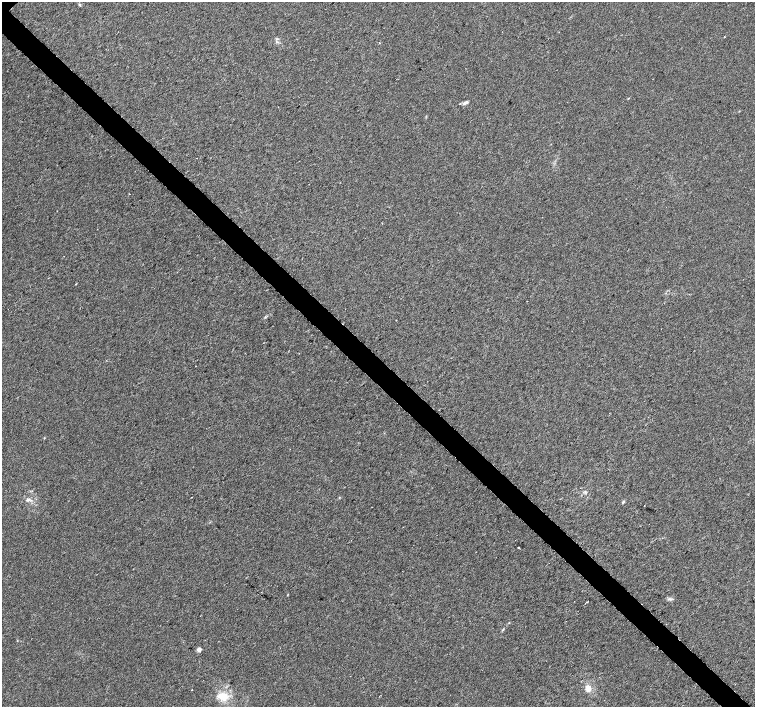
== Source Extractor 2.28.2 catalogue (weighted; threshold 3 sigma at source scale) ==
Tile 6 of 4 x 4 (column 2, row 2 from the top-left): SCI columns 1512-3017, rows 3042-4451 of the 6029 x 6018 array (HDU 1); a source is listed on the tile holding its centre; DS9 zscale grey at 2 x 2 block average (1 PNG px = mean of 2 x 2 image px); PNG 757 x 709 px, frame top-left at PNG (2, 2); no overlay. Shown black and unused: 4% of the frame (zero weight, under 2 of 3 exposures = <1% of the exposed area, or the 3 px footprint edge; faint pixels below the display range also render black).
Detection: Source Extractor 2.28.2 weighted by HDU 2 'WHT'; one run over the whole footprint, this tile lists its part. Background 0.0207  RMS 0.0052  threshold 0.0236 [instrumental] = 3 sigma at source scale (4.5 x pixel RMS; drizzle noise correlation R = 1.50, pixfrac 1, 0.0396/0.0396 arcsec/px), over >= 5 px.
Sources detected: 12; all 12 listed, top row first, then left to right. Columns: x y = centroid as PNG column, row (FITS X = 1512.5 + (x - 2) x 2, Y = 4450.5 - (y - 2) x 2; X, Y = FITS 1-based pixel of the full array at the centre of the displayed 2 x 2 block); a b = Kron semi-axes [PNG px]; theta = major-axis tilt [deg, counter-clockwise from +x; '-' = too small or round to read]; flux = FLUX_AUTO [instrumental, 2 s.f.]
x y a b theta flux
80 5 4 2 - 1.1
379 42 2 2 - 0.73
628 98 2 2 - 0.75
465 103 8 4 21 3.6
76 284 2 2 - 0.67
28 499 7 4 -10 3.3
623 502 4 3 - 1.4
518 547 2 2 - 0.71
199 649 2 2 - 13
588 688 9 7 -63 8.5
192 690 2 2 - 2.2
223 696 16 10 -12 18
Diffuse or blended objects may show on this block-average render without a row.